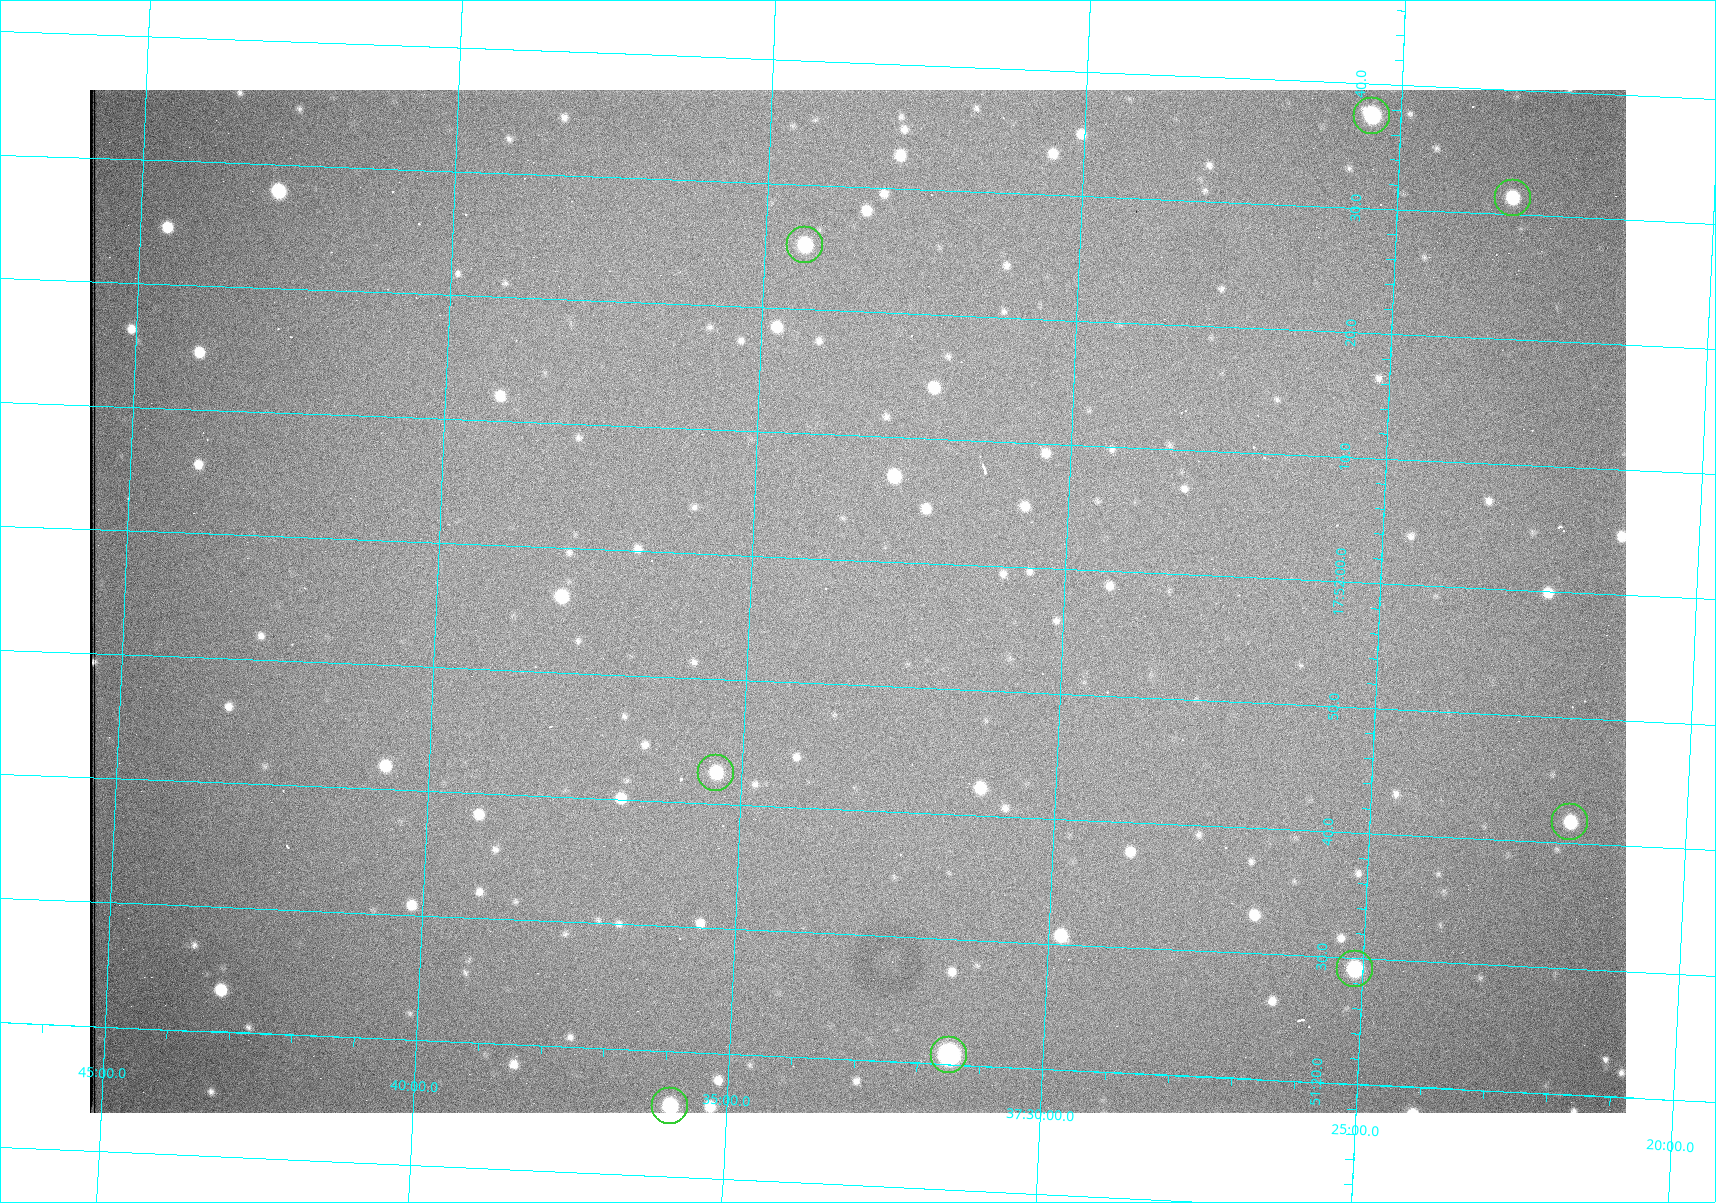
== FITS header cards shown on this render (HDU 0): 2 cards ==
NAXIS1  =                 1536 /fastest changing axis
NAXIS2  =                 1023 /next to fastest changing axis

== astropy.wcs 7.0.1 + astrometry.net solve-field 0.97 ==
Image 1536 x 1023 px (HDU 0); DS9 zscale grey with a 90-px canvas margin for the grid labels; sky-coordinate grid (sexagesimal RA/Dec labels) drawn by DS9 from the SOLVED WCS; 8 Tycho-2 reference stars matched to detected sources circled (green)
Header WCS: RA---TAN/DEC--TAN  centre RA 17:51:57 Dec +37:33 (267.99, +37.55 deg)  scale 0.958 arcsec/px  FOV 24.5' x 16.3'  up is +87 deg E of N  parity flipped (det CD > 0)
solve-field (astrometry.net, Tycho-2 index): VERIFIED the header's WCS against the Tycho-2 star catalogue (8 matches, 0 conflicts) and refined it, rather than solving blind
Solved WCS: RA---TAN-SIP/DEC--TAN-SIP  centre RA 17:51:57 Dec +37:33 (267.99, +37.55 deg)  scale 0.956 arcsec/px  FOV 24.5' x 16.3'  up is +87 deg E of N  parity flipped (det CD > 0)
The solver's refit moves the header's centre by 0.88 arcsec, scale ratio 0.9977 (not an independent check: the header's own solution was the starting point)
Tycho-2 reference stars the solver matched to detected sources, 8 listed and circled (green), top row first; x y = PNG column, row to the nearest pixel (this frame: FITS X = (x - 90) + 1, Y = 1023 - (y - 90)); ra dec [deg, ICRS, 3 dp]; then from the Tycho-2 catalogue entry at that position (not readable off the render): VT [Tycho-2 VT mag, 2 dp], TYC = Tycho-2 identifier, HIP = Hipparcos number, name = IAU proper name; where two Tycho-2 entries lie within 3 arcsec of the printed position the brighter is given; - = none
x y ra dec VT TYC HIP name
1372 116 268.156 +37.424 11.25 2620-712-1 - -
1513 198 268.131 +37.386 12.62 2620-526-1 - -
805 245 268.105 +37.573 11.82 3089-995-1 - -
716 773 267.927 +37.590 11.84 3089-1137-1 - -
1570 822 267.924 +37.364 11.94 2620-391-1 - -
1355 969 267.871 +37.419 11.35 2620-812-1 - -
949 1055 267.836 +37.525 9.96 3089-889-1 - -
670 1106 267.815 +37.598 11.54 3089-1081-1 - -